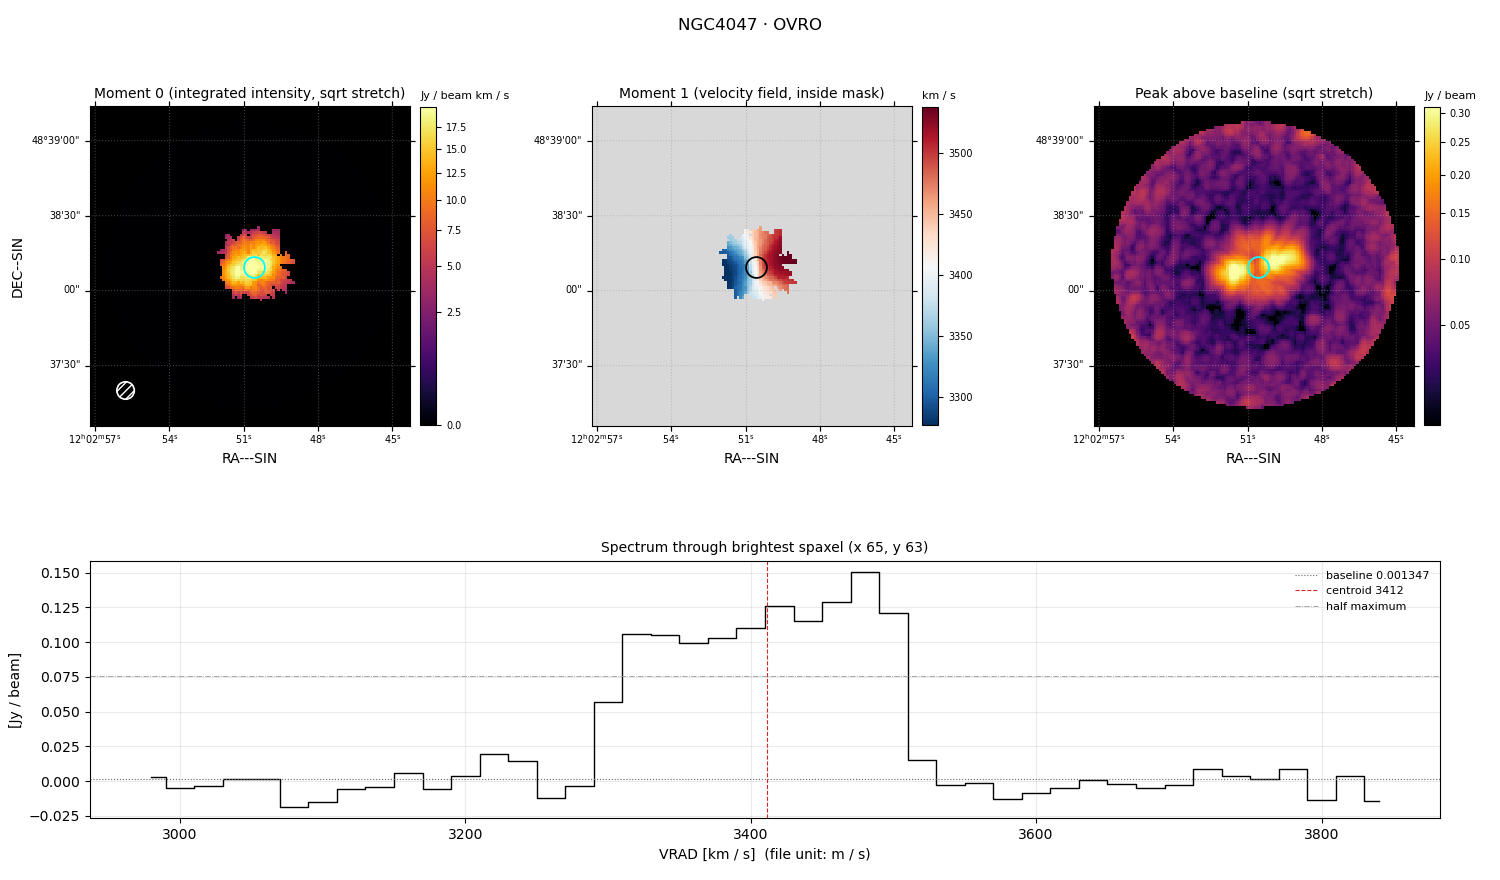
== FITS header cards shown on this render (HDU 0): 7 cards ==
OBJECT  = 'NGC4047 '  /
TELESCOP= 'OVRO    '  /
BUNIT   = 'JY/BEAM '  /
CTYPE1  = 'RA---SIN'  /
CTYPE2  = 'DEC--SIN'  /
CTYPE3  = 'VRAD    '  /
NAXIS3  =                   44  /

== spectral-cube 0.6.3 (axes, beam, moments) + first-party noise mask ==
SpectralCube HDU 0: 44 channels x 128 x 128 spaxels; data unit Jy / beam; figure title: NGC4047 · OVRO
Units: BUNIT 'JY/BEAM' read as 'Jy/beam' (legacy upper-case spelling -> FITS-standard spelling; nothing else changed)
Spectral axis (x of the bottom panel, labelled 'VRAD [km / s]  (file unit: m / s)'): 2980 .. 3840 km / s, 44 channels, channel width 20 km / s
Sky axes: RA---SIN/DEC--SIN; field 2.13' x 2.13' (1 arcsec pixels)
Beam (drawn as the hatched ellipse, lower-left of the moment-0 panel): BMAJ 7 arcsec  BMIN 7 arcsec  BPA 45 deg
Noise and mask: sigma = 0.019 Jy / beam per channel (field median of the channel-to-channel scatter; agrees with the line-free scatter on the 9643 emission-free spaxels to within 5%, no correlation factor applied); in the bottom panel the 34 channels outside the line scatter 9.0e-03 Jy / beam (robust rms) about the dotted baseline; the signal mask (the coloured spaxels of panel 2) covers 4% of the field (4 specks smaller than half a beam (27.8 px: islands under 28 px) dropped from it)
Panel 1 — Moment 0 (line voxels x channel width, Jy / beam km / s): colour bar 0 .. 19.9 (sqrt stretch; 0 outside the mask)
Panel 2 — Moment 1 (intensity-weighted velocity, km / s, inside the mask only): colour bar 3276 .. 3538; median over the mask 3422
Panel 3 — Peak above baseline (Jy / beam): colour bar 0.0214 .. 0.311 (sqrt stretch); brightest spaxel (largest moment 0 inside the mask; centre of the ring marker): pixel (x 65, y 63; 0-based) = FK5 12h02m50.5s +48d38m09s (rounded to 0.5 s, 1 arcsec steps: no finer than the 1 arcsec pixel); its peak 0.149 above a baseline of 0.001347
Panel 4 — spectrum at that spaxel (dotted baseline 0.001347 Jy / beam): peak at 3480 km / s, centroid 3412 km / s (red dashed line; intensity-weighted over the run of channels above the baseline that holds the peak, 3290 .. 3530 km / s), W50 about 200 km / s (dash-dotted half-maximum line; edge to edge of the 10 channels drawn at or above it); detected line 3310 .. 3510 km / s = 10 of 44 channels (23%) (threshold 4 sigma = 0.074 Jy / beam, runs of >= 3 channels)